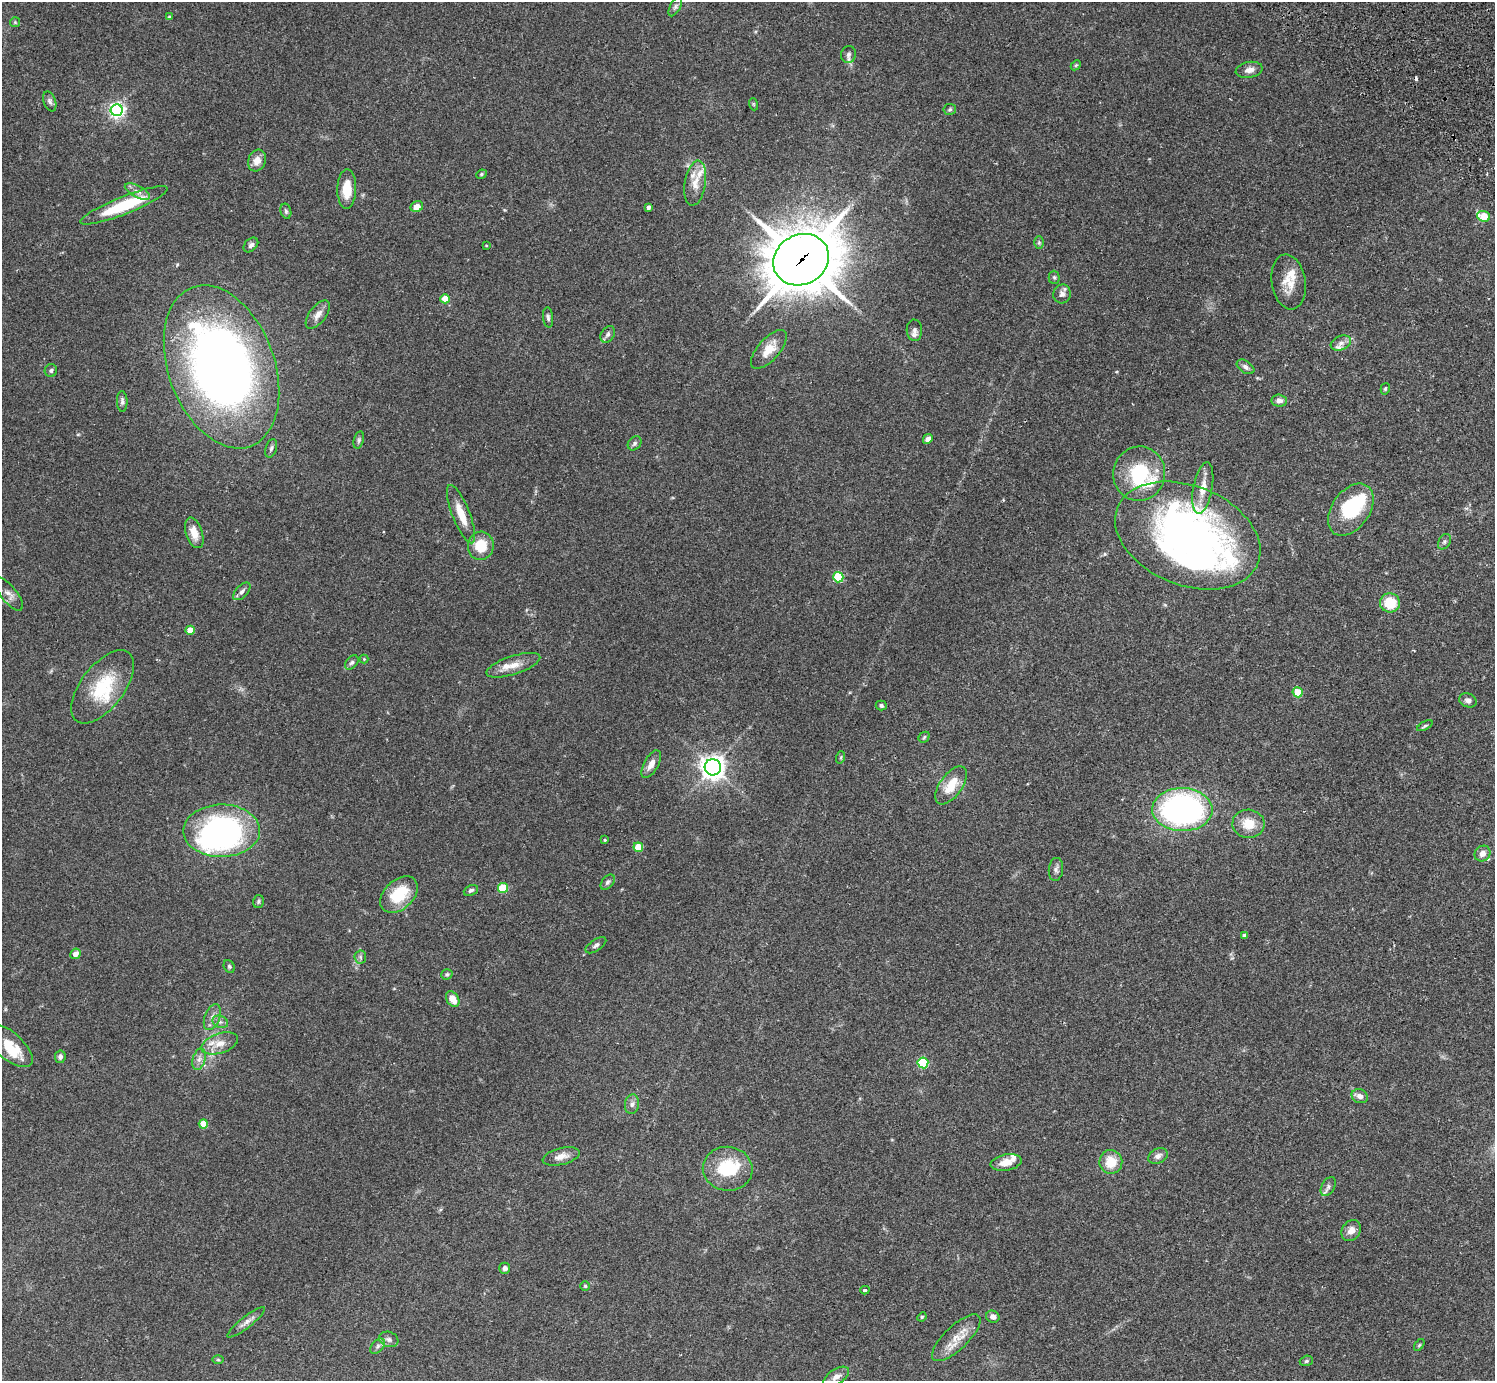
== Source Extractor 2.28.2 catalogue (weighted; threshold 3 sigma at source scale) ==
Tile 10 of 4 x 4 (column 2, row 3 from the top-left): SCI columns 1539-3031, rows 1727-3105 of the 6060 x 6070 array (HDU 1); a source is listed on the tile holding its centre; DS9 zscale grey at full resolution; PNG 1497 x 1383 px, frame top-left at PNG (2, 2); each listed source drawn as its Kron ellipse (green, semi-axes under 4 px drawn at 4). Shown black and unused: <1% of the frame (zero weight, under 2 of 3 exposures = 3% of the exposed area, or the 3 px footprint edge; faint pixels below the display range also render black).
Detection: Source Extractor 2.28.2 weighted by HDU 2 'WHT'; one run over the whole footprint, this tile lists its part. Background 0.108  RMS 0.0064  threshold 0.0288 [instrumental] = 3 sigma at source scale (4.5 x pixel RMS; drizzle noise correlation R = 1.50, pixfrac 1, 0.05/0.05 arcsec/px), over >= 5 px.
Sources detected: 132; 4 inside a brighter object's white glare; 1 cosmic-ray / hot-pixel residue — neither listed nor drawn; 8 inside a brighter listed object's ellipse — not listed separately; the other 119 listed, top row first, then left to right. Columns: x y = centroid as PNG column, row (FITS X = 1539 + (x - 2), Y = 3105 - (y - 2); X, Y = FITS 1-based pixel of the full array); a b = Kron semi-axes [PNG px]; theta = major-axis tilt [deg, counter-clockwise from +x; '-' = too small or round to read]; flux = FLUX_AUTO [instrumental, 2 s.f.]
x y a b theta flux
675 7 10 5 61 1.5
169 17 4 4 - 0.83
15 22 5 5 - 0.76
848 54 8 7 - 2.3
1076 65 6 4 43 0.76
1249 70 13 8 11 3.8
50 101 10 6 -72 2
753 104 6 4 -71 0.65
950 109 6 5 - 1.1
117 110 6 6 - 190
257 160 11 8 70 5.4
481 174 5 4 - 0.87
695 183 23 10 81 8.2
347 189 20 9 88 12
137 191 14 5 -26 3.4
124 205 47 9 22 32
417 207 6 5 - 5.5
648 208 4 3 - 4
286 211 7 5 -76 1.3
1484 216 7 5 -19 14
1039 242 6 5 - 1.1
251 245 8 6 45 1.8
486 245 3 2 - 0.48
801 260 29 25 29 3100
1054 277 6 5 - 1
1289 282 28 17 -81 12
1062 294 9 8 - 3.1
445 299 5 4 - 13
318 314 16 8 52 4.6
548 317 10 5 -85 1.6
914 330 11 8 -86 2.7
608 334 9 6 58 2.1
1341 343 10 7 23 3
769 349 24 11 48 11
221 367 85 53 -70 480
1246 367 10 6 -33 2.1
51 370 6 6 - 1.5
1385 389 6 4 74 0.82
122 401 10 5 -89 1.7
1279 401 8 6 -3 2.8
928 439 5 4 - 2.3
359 440 9 5 77 1.3
635 443 8 6 47 1.5
271 448 9 5 72 1.7
1139 474 27 26 - 38
1203 488 26 9 79 9.2
1351 510 29 19 54 41
461 514 31 8 -68 12
194 533 16 8 -71 7
1188 536 76 49 -22 340
1444 542 8 5 60 1.5
481 546 14 13 - 16
838 577 5 5 - 37
242 591 11 6 46 2.2
9 594 20 8 -51 4
1390 603 10 9 - 17
190 630 4 4 - 9.7
364 659 4 4 - 0.6
352 662 8 5 49 1.4
513 665 28 9 18 8.6
102 687 43 21 52 32
1298 692 5 5 - 18
1468 700 9 7 -20 2.3
881 706 5 5 - 1.5
1425 726 8 4 28 1.1
924 737 6 5 - 0.94
841 757 6 4 72 0.81
651 764 15 7 61 5
713 767 8 8 - 480
951 785 22 11 54 13
1182 810 30 21 -1 190
1248 824 16 14 -6 11
222 831 38 26 1 150
605 840 4 3 - 0.62
638 847 5 5 - 19
1482 853 8 7 - 4.3
1056 869 11 7 84 2.3
608 882 9 5 50 1.5
503 888 5 5 - 29
471 890 7 5 25 1.4
399 895 22 14 43 23
258 901 6 5 - 1
1244 935 4 3 - 1.6
596 945 12 5 34 1.9
76 954 5 5 - 3.6
360 957 6 6 - 1.4
229 966 6 5 - 1
447 974 6 5 - 0.98
453 999 8 6 -55 6.1
212 1017 13 7 69 3.6
220 1022 8 6 -21 1.9
220 1043 19 9 19 7.7
9 1045 29 13 -41 15
60 1057 6 5 - 1.8
199 1059 11 6 74 3
923 1063 5 5 - 46
1360 1096 8 6 -23 3.3
632 1104 10 7 81 2.4
203 1124 4 4 - 14
561 1156 19 8 14 5.3
1158 1156 10 7 27 2.9
1111 1162 12 11 - 12
1006 1163 16 8 10 7.1
728 1169 25 22 -6 28
1328 1187 10 6 60 2.1
1351 1230 11 9 56 4.7
505 1268 5 5 - 2.3
585 1286 5 5 - 0.89
865 1290 4 3 - 1.3
922 1317 5 4 - 0.69
993 1317 7 6 - 2.5
246 1322 23 5 38 3.8
956 1338 31 12 44 11
389 1339 10 7 -19 2.2
1419 1345 7 3 53 0.71
378 1346 9 5 50 1.7
218 1360 6 4 -1 0.74
1306 1361 7 5 17 1.2
836 1377 14 7 32 4
Overlapping masked pixels (flux is a lower limit): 1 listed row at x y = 801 260